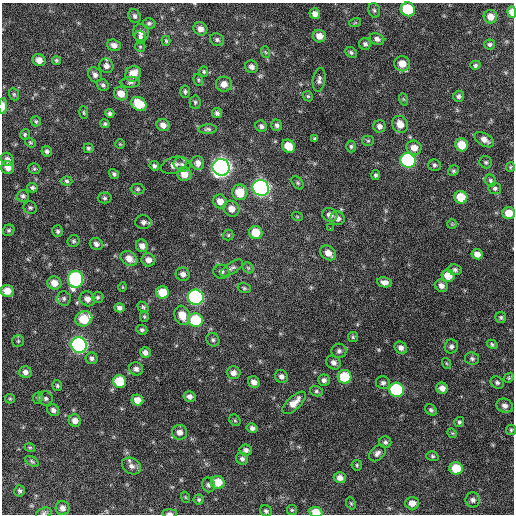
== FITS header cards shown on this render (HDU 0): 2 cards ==
NAXIS1  =                  512 / Axis length
NAXIS2  =                  512 / Axis length

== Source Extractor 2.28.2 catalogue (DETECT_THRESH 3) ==
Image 512 x 512 px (HDU 0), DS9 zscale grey, 1 PNG px = 1 image px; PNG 516 x 516 px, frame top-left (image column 1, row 512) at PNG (2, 3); each listed source drawn as its Kron ellipse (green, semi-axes under 4 px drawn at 4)
Background 297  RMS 18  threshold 53.6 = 3 sigma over >= 5 px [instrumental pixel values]
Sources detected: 210; all 210 listed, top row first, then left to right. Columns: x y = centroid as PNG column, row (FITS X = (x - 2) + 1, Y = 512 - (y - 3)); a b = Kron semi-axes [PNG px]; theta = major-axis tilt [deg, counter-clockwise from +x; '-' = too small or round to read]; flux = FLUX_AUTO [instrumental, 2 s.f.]
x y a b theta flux
408 9 7 6 - 57000
374 10 7 5 -74 2600
512 12 6 4 -85 11000
315 14 5 5 - 6600
135 16 7 5 -66 3200
490 17 7 6 - 11000
149 23 6 5 - 2200
355 23 6 3 19 1500
200 29 7 6 - 6800
141 32 8 8 - 5600
319 36 6 6 - 9100
140 37 6 5 - 3000
377 39 7 5 -21 4300
217 40 7 6 - 3000
166 41 5 3 - 1700
365 44 6 6 - 2800
490 44 5 5 - 2600
114 45 7 5 -18 5800
140 47 5 5 - 1500
265 52 6 3 -70 1600
351 52 6 5 - 2300
39 60 6 6 - 9100
56 60 5 4 - 2000
402 64 8 7 - 14000
475 65 5 4 - 2200
106 66 7 7 - 5500
252 67 7 6 - 5000
204 72 5 4 - 1700
133 74 8 7 - 16000
95 75 8 6 -59 4500
198 80 6 4 -70 1800
319 80 12 6 81 3800
130 82 9 5 4 3200
224 84 8 7 - 8700
103 85 6 5 - 2800
185 91 6 5 - 2300
14 94 6 4 -69 1700
121 94 7 6 - 12000
308 96 5 4 - 1700
458 96 5 5 - 2800
403 99 6 4 -70 1700
195 102 6 5 - 2400
139 104 8 6 -35 31000
3 106 8 3 90 8600
84 113 6 4 -83 1700
110 113 5 4 - 2800
217 113 5 5 - 3200
36 121 5 5 - 1800
105 124 4 4 - 2000
400 124 9 7 -58 12000
163 125 6 6 - 6600
277 125 6 5 - 3400
261 126 6 5 - 3200
379 126 6 6 - 4500
208 129 9 4 3 2800
25 134 5 5 - 1900
315 139 4 3 - 1600
484 140 11 6 -31 7300
368 141 5 5 - 1800
30 142 6 4 -37 1800
120 144 5 5 - 1400
462 145 6 6 - 19000
288 146 7 6 - 19000
351 146 6 4 -90 2100
88 148 5 5 - 2200
414 148 7 7 - 11000
47 151 5 5 - 3100
7 159 7 6 - 5300
408 160 8 7 - 190000
486 162 6 6 - 2300
198 163 7 6 - 6400
182 164 9 6 -22 4000
174 165 13 8 19 7800
434 165 6 6 - 2500
154 166 5 4 - 2900
221 167 8 8 - 690000
510 167 5 4 - 1300
8 168 6 6 - 8100
34 169 6 5 - 2000
453 171 6 5 - 2000
114 174 5 4 - 2200
184 174 7 7 - 13000
376 175 5 4 - 2200
490 180 6 5 - 2300
67 181 6 4 -6 2200
298 183 7 5 -50 2100
32 188 5 4 - 2400
261 188 8 8 - 400000
495 188 6 6 - 2500
138 189 7 5 0 2100
240 192 8 7 - 28000
23 196 6 6 - 3000
461 197 6 6 - 26000
105 198 7 5 -2 2400
220 201 7 6 - 9500
30 208 7 6 - 2400
231 209 8 7 - 9500
509 213 6 6 - 16000
330 215 8 6 -25 5400
297 216 5 3 - 1100
338 218 7 6 - 5200
143 222 8 6 1 4200
452 224 5 5 - 1400
330 228 2 2 - 3400
9 230 6 5 - 2100
58 231 6 5 - 2700
256 233 7 6 - 23000
228 235 5 5 - 1500
74 241 6 5 - 2300
96 244 6 6 - 4100
142 246 6 6 - 6500
328 253 8 6 -36 10000
477 254 5 5 - 7600
129 258 9 7 -34 9600
148 260 7 6 - 8000
232 268 13 5 33 3900
248 268 6 5 - 1900
455 270 7 5 -12 3100
221 272 8 7 - 4200
183 274 7 6 - 4900
448 276 6 6 - 17000
76 279 8 7 - 190000
384 282 7 5 -10 5700
54 283 7 6 - 12000
441 286 6 6 - 5200
123 287 5 3 - 1000
244 288 7 5 -16 2000
7 291 6 6 - 14000
163 292 6 6 - 25000
98 297 6 5 - 2300
196 297 8 7 - 260000
64 298 7 7 - 3200
87 299 8 7 - 7100
143 307 6 4 -38 2100
119 308 5 4 - 3800
182 315 10 7 -72 16000
144 317 5 4 - 1500
501 317 5 5 - 2200
84 319 8 7 - 34000
195 320 7 7 - 59000
142 330 6 5 - 2400
353 337 5 5 - 1900
213 340 7 6 - 2900
18 341 6 6 - 2200
492 344 6 4 -31 2100
79 345 8 7 - 340000
451 346 7 6 - 3500
401 348 7 5 -43 5300
339 351 7 7 - 3700
145 353 5 5 - 5200
92 358 6 6 - 3300
472 359 7 6 - 2900
333 362 8 6 -43 5200
446 363 5 3 - 1300
136 369 7 6 - 4400
25 372 6 6 - 5100
233 373 7 6 - 6300
281 376 7 6 - 5100
345 377 7 7 - 42000
509 378 5 4 - 1600
324 380 6 5 - 4000
120 381 7 6 - 33000
254 382 6 5 - 6400
383 383 7 6 - 3500
497 383 7 5 -29 2700
57 386 5 5 - 2200
442 388 6 5 - 7000
397 390 7 7 - 120000
316 391 6 5 - 2300
190 397 6 5 - 5000
38 398 6 5 - 1800
46 398 7 7 - 3100
10 399 5 4 - 1500
137 400 6 5 - 11000
294 403 14 6 43 13000
505 406 8 7 - 5300
53 410 6 5 - 4000
431 410 6 5 - 2500
235 420 6 5 - 1600
75 421 6 6 - 7000
459 422 5 5 - 2100
252 428 5 5 - 3800
511 430 5 5 - 1800
180 432 7 7 - 7400
452 433 5 4 - 1200
385 442 6 5 - 2600
30 448 5 4 - 1500
246 450 6 5 - 4100
377 453 9 6 42 4600
432 456 6 4 -17 2100
242 459 6 5 - 3200
32 461 7 4 -32 1900
357 465 5 5 - 1900
131 466 10 7 -31 6200
456 468 6 6 - 32000
340 478 6 5 - 7000
218 482 7 6 - 21000
208 485 7 6 - 3400
20 491 5 5 - 2500
185 497 5 3 - 1300
199 499 5 5 - 2200
473 500 7 7 - 4200
351 503 6 4 -67 1600
412 503 7 6 - 9200
62 508 7 7 - 5600
292 510 5 5 - 1700
266 511 6 5 - 2600
316 512 6 5 - 18000
44 513 8 5 21 2600
170 513 7 4 0 2800
At the frame edge (FLAGS 8, measured only in part): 6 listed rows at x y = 512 12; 3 106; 509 213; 316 512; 44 513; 170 513